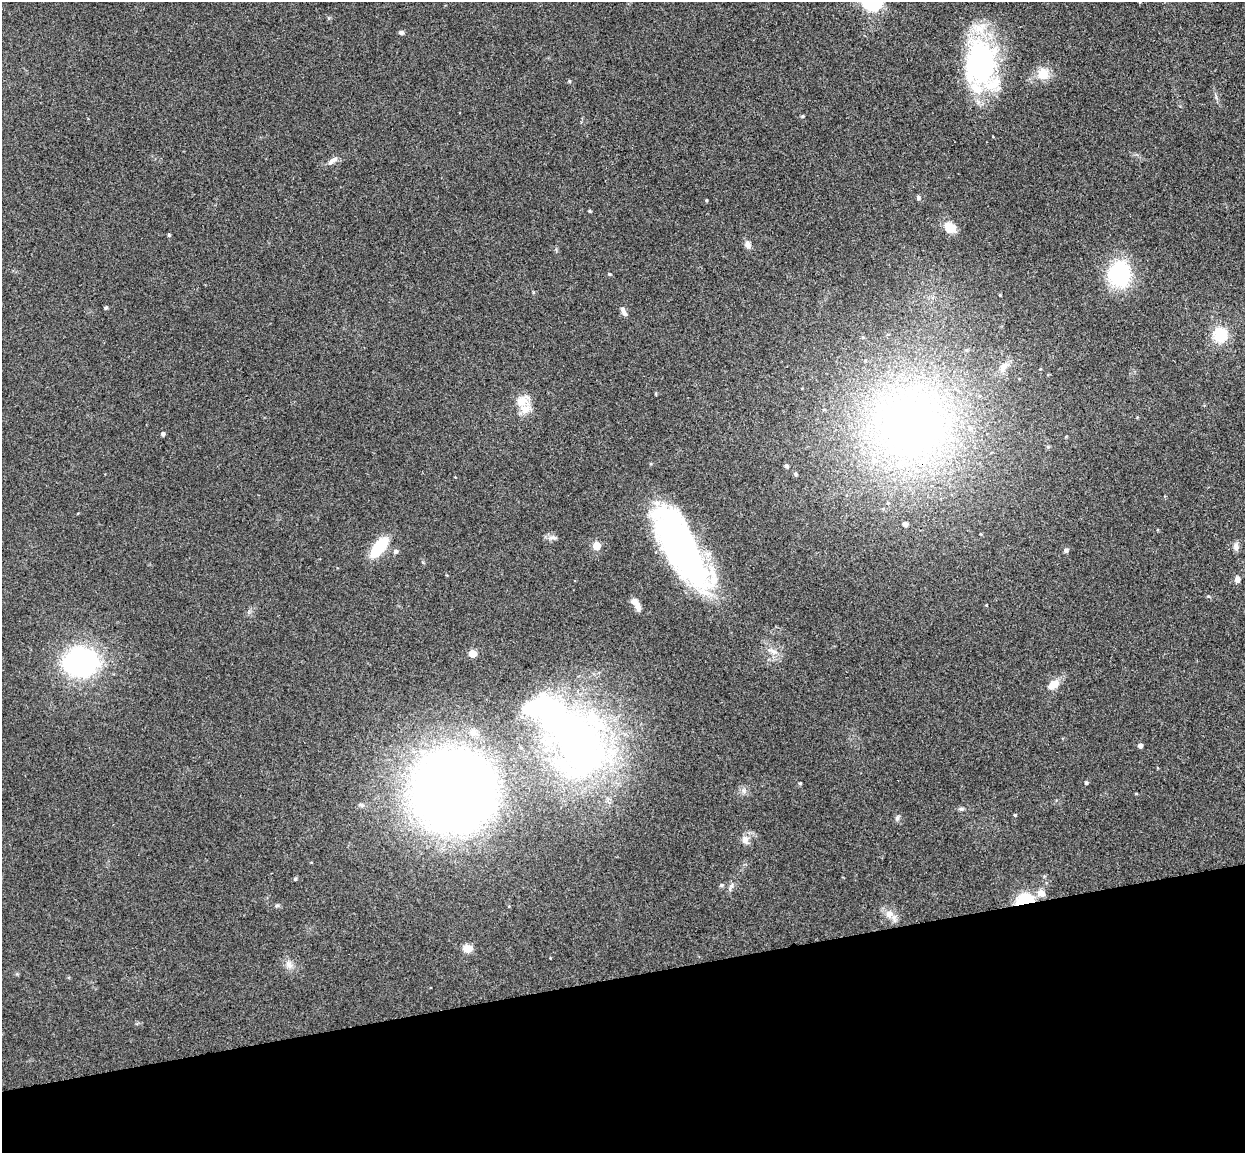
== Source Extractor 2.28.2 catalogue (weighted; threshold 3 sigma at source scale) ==
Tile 14 of 4 x 4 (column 2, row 4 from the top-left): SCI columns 1301-2543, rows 154-1304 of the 5085 x 5029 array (HDU 1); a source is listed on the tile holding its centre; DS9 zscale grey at full resolution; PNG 1247 x 1155 px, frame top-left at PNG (2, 2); no overlay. Shown black and unused: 15% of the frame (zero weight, under 3 of 4 exposures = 5% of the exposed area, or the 3 px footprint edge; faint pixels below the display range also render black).
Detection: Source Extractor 2.28.2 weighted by HDU 2 'WHT'; one run over the whole footprint, this tile lists its part. Background 0.0705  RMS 0.0076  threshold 0.0343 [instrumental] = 3 sigma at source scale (4.5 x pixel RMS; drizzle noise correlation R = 1.50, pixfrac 1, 0.05/0.05 arcsec/px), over >= 5 px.
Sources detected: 66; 5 inside a brighter object's white glare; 1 long thin detection or spike segment (spike, bleed or trail) — not listed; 6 inside a brighter listed object's ellipse — not listed separately; the other 54 listed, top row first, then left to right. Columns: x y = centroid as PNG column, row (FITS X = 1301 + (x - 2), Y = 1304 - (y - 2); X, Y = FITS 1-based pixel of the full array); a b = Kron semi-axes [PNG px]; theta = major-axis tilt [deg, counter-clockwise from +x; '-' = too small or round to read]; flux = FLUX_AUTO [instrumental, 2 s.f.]
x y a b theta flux
401 32 6 5 - 1.7
979 63 55 36 82 130
1043 73 15 14 - 11
569 81 4 4 - 1
803 116 5 4 - 0.82
332 161 16 6 35 3.6
918 197 7 5 -76 1.3
706 200 4 3 - 0.72
589 211 4 3 - 0.87
950 228 14 9 -32 12
169 235 4 4 - 1
747 244 10 7 -71 3.3
609 274 4 4 - 0.72
1120 274 22 18 83 69
1000 295 3 3 - 0.67
106 308 4 4 - 1.2
624 312 13 5 -65 2.9
1220 335 13 11 -81 27
966 350 5 5 - 1.3
1003 367 16 8 51 6.1
521 401 14 13 - 9.9
909 423 93 87 -50 420
163 434 5 4 - 1.8
787 466 5 4 - 1.7
795 474 5 4 - 1.3
905 524 4 4 - 2.6
596 546 5 5 - 21
681 547 84 28 -60 240
1236 547 10 7 -84 3.3
379 548 18 8 52 38
1066 550 5 5 - 2
395 551 6 5 - 1.9
1237 579 7 6 - 3.3
635 603 14 7 -46 4.8
772 651 16 6 -28 4.3
473 654 5 5 - 18
81 662 30 25 5 140
1053 684 13 8 32 9.1
581 746 97 64 78 310
1140 746 4 4 - 2.8
800 783 4 4 - 0.82
1086 783 5 4 - 1.2
454 791 55 52 -34 1000
961 809 6 5 - 1.5
1015 815 4 3 - 0.76
897 818 7 5 48 1.6
745 839 11 9 -68 4.2
295 879 5 4 - 1.1
721 885 5 4 - 1.2
731 885 7 4 46 1.8
1024 899 22 13 15 23
889 914 11 10 - 6.1
467 948 11 8 0 7.3
289 964 12 6 -53 3.9
Overlapping masked pixels (flux is a lower limit): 1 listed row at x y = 1024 899
Unlisted compact peaks at least as high as the median listed source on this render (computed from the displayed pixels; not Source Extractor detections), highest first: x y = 1208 596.